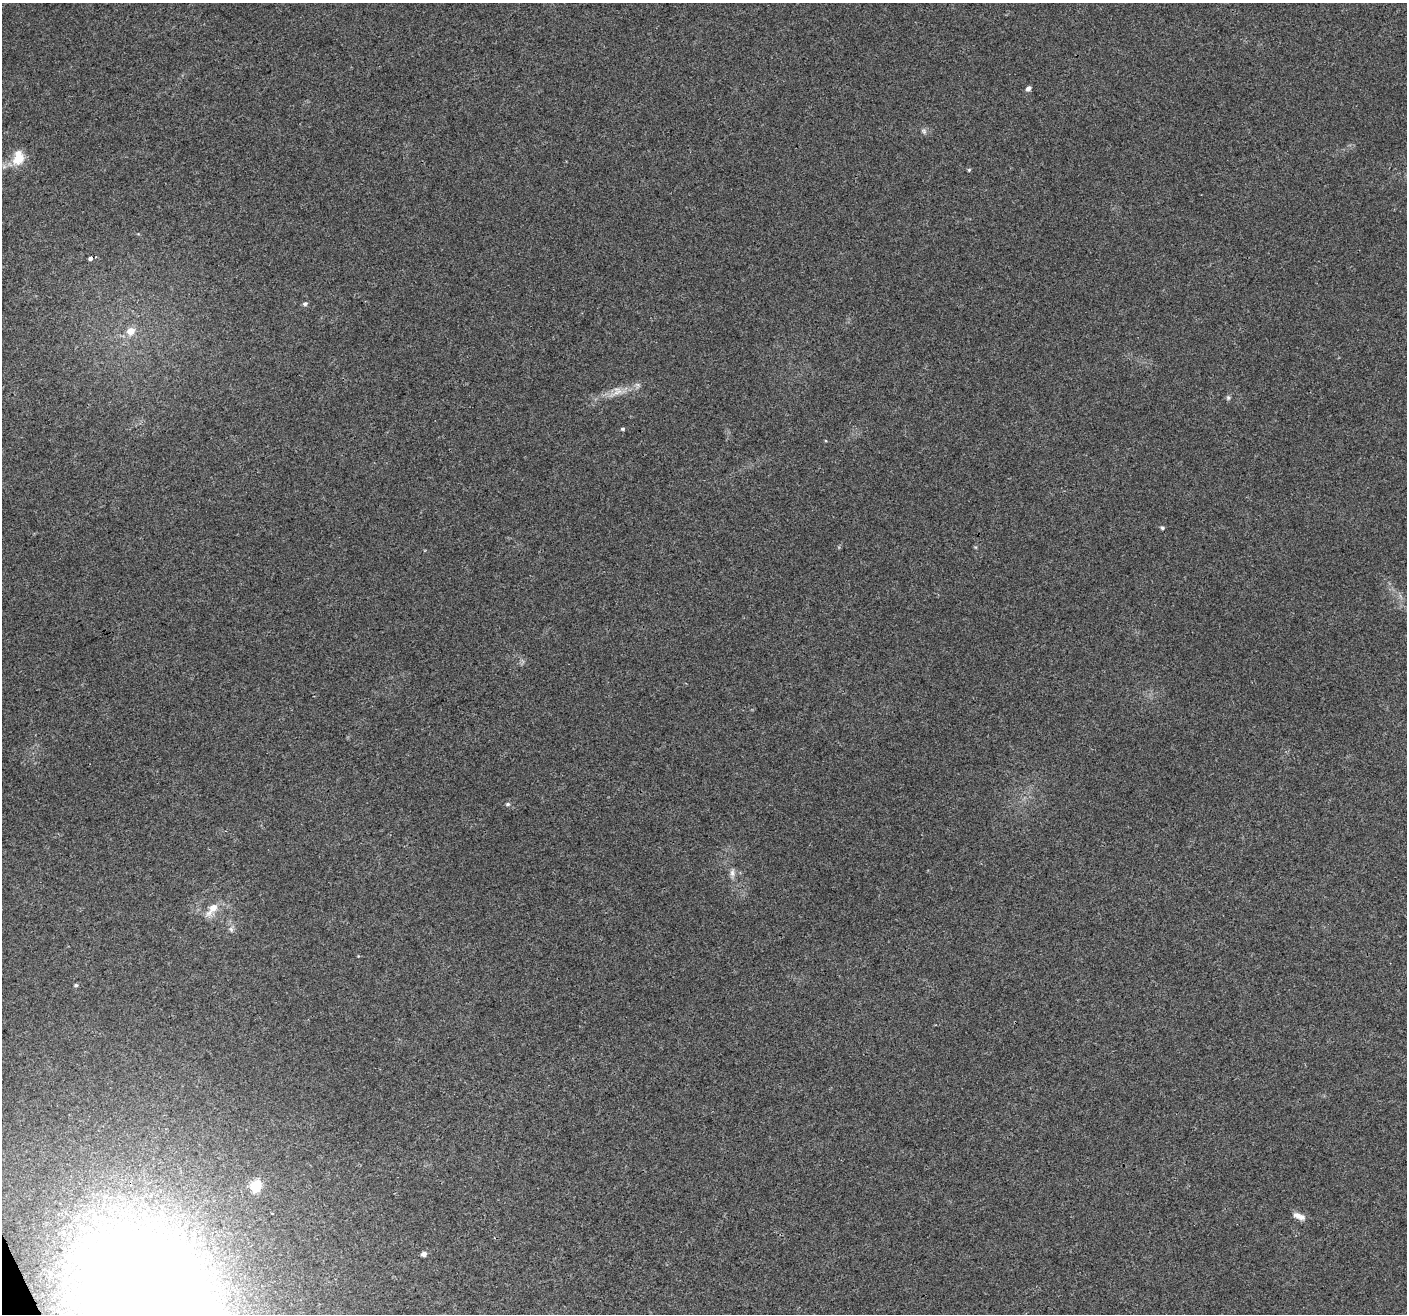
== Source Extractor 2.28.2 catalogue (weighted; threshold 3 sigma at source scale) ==
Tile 7 of 4 x 4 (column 3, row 2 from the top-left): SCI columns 2811-4215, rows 2713-4024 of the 5624 x 5482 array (HDU 1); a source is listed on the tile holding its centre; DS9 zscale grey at full resolution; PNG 1409 x 1316 px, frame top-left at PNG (2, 3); no overlay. Shown black and unused: <1% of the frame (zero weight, under 3 of 4 exposures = <1% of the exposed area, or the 3 px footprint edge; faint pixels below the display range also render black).
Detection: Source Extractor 2.28.2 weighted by HDU 2 'WHT'; one run over the whole footprint, this tile lists its part. Background 0.0295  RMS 0.0046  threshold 0.0208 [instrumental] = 3 sigma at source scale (4.5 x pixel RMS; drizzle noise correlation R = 1.50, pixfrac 1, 0.0396/0.0396 arcsec/px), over >= 5 px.
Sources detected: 20; all 20 listed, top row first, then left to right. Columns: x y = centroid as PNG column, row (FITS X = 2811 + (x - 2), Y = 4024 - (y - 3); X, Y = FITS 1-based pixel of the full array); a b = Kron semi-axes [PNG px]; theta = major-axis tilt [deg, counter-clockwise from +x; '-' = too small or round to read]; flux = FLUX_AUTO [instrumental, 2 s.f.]
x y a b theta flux
1028 89 6 5 - 1.6
924 131 8 6 -43 1.2
18 158 19 13 79 8.6
969 170 5 4 - 0.52
91 258 3 3 - 13
305 304 6 5 - 1.1
131 331 9 8 - 4.7
617 392 19 7 24 4.7
1228 398 7 5 -70 0.86
623 429 4 4 - 0.66
1162 528 5 4 - 0.8
508 804 6 5 - 0.76
732 873 12 6 -85 2
213 908 19 8 48 6.1
231 929 8 6 -68 1.3
76 985 5 4 - 0.72
256 1186 6 5 - 35
1299 1216 16 6 -23 3.3
424 1254 6 5 - 1.5
144 1314 115 83 -61 1400
Overlapping masked pixels (flux is a lower limit): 1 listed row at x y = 91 258
Isophote crosses this tile's border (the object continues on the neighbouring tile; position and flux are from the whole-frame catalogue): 1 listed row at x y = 144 1314